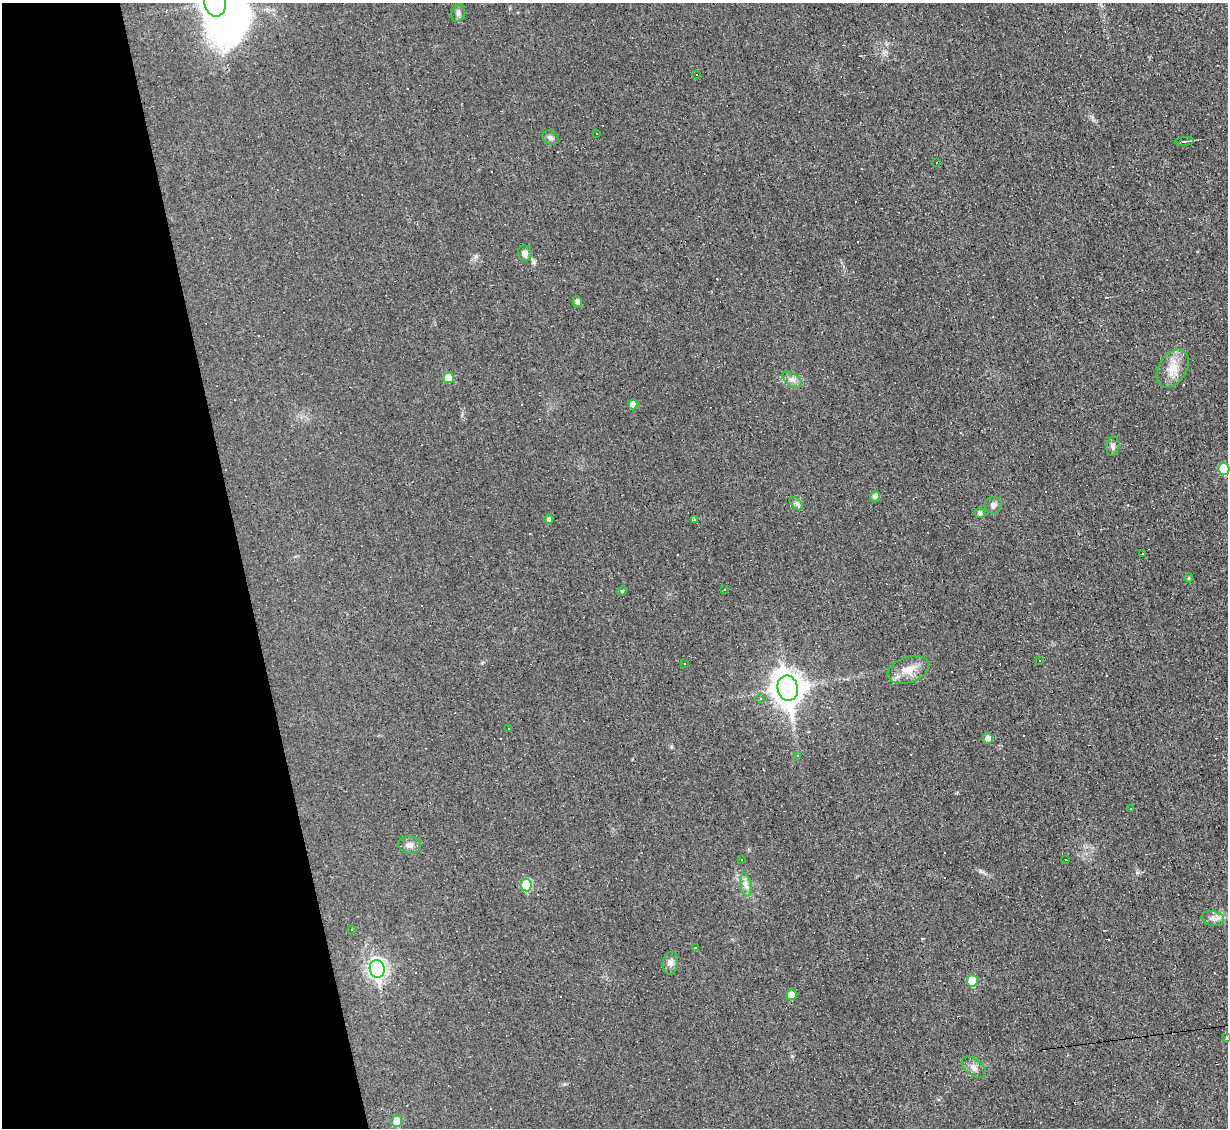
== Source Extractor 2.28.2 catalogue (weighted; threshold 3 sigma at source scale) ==
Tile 5 of 4 x 4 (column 1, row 2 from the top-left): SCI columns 1-1226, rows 2499-3624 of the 4905 x 4883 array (HDU 1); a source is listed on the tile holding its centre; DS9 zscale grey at full resolution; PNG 1230 x 1130 px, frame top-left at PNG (2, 3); each listed source drawn as its Kron ellipse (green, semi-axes under 4 px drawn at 4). Shown black and unused: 20% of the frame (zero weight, under 3 of 4 exposures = <1% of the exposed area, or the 3 px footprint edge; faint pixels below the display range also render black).
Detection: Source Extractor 2.28.2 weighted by HDU 2 'WHT'; one run over the whole footprint, this tile lists its part. Background 0.0225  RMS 0.0042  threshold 0.0189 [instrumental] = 3 sigma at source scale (4.5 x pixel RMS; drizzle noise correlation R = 1.50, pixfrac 1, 0.05/0.05 arcsec/px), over >= 5 px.
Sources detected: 75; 1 inside a brighter object's white glare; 25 cosmic-ray / hot-pixel residue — neither listed nor drawn; the other 49 listed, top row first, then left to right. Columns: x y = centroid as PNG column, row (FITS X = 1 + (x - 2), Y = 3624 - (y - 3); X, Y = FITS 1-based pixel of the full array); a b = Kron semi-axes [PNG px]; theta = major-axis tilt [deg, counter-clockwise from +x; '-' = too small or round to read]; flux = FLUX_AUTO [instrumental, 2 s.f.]
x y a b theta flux
215 3 14 11 -79 450
458 13 9 6 72 1.2
696 74 3 2 - 0.58
597 133 3 2 - 0.28
550 138 8 6 -31 1.1
1184 141 9 2 5 0.86
937 162 2 2 - 0.33
525 253 8 6 -82 2
577 302 5 4 - 1.8
1173 368 20 14 56 6.5
448 378 5 5 - 6.4
792 380 11 6 -33 1.8
633 404 5 4 - 2.3
1113 446 10 6 79 1.2
1224 469 6 5 - 11
875 496 5 5 - 1.8
796 504 8 5 -45 1
993 505 9 8 - 1.7
980 513 5 5 - 1.4
549 519 4 4 - 1
694 519 3 3 - 2.1
1143 554 3 3 - 1.1
1189 578 4 4 - 0.45
725 589 3 2 - 0.42
622 591 4 3 - 0.39
1040 661 2 2 - 0.41
685 664 3 3 - 1.6
908 670 21 13 18 5.9
788 688 13 10 -78 630
760 699 5 4 - 0.7
508 729 3 2 - 0.45
988 738 5 5 - 2.4
798 755 3 3 - 0.81
1130 808 2 2 - 0.38
410 845 11 9 -8 2.1
742 859 3 2 - 0.55
1066 860 3 2 - 0.51
526 885 6 5 - 17
746 885 12 5 -79 1.9
1213 918 11 7 -8 2
352 929 3 3 - 0.77
695 948 3 3 - 1.3
670 963 11 7 82 2
377 969 9 7 -79 130
972 981 6 5 - 9
791 995 5 5 - 4.2
1227 1038 3 3 - 1.9
974 1067 14 8 -37 2.4
397 1121 5 5 - 8
Isophote crosses this tile's border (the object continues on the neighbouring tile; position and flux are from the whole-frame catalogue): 3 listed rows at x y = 215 3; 1224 469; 1227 1038
Unlisted compact peaks at least as high as the median listed source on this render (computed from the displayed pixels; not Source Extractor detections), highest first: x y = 534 262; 980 871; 476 256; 1137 873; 671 747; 792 1056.